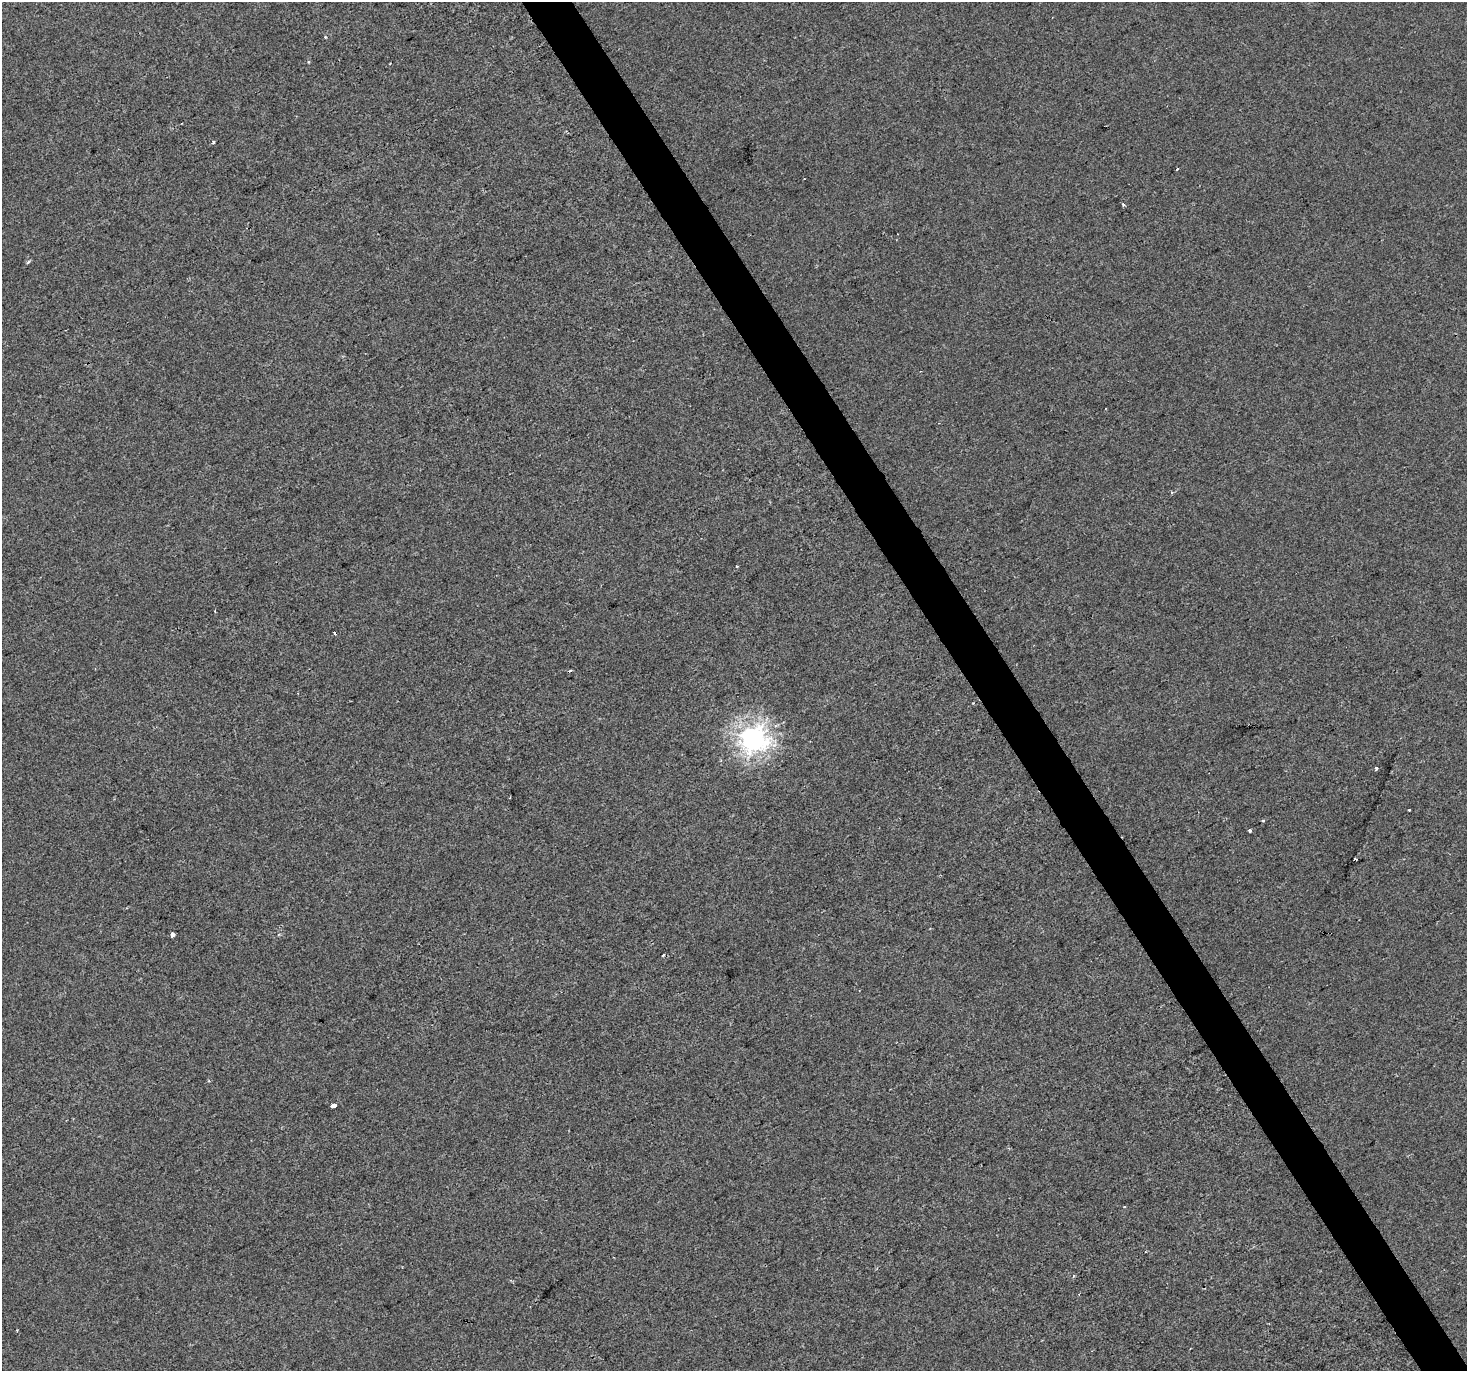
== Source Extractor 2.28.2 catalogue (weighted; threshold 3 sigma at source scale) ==
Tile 6 of 4 x 4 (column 2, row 2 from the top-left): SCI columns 1468-2932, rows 2913-4281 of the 5862 x 5765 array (HDU 1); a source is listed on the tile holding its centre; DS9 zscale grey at full resolution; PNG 1469 x 1373 px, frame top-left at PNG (2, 2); no overlay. Shown black and unused: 3% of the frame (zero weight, under 2 of 3 exposures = <1% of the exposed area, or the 3 px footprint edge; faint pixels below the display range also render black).
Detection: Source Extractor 2.28.2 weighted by HDU 2 'WHT'; one run over the whole footprint, this tile lists its part. Background -2.36e-04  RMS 0.0042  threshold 0.0188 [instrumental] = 3 sigma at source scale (4.5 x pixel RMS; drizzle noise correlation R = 1.50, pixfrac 1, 0.0396/0.0396 arcsec/px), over >= 5 px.
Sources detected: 21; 6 cosmic-ray / hot-pixel residue — not listed; the other 15 listed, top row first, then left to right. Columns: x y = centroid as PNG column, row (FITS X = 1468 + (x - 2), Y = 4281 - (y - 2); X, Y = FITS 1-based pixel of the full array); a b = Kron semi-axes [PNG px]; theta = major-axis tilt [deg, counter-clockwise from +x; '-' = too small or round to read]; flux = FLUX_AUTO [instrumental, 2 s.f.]
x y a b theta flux
213 142 4 3 - 0.57
1177 169 3 2 - 0.37
1123 205 3 3 - 1.8
28 262 5 3 - 0.62
334 633 4 3 - 4.9
753 739 9 8 - 290
1376 769 3 3 - 2.2
1410 810 3 3 - 1.4
1262 821 3 3 - 1.4
1249 830 3 3 - 1.5
1355 859 3 3 - 1.5
172 935 4 4 - 7.6
334 1106 4 3 - 11
1124 1207 3 2 - 0.35
17 1330 2 2 - 0.3